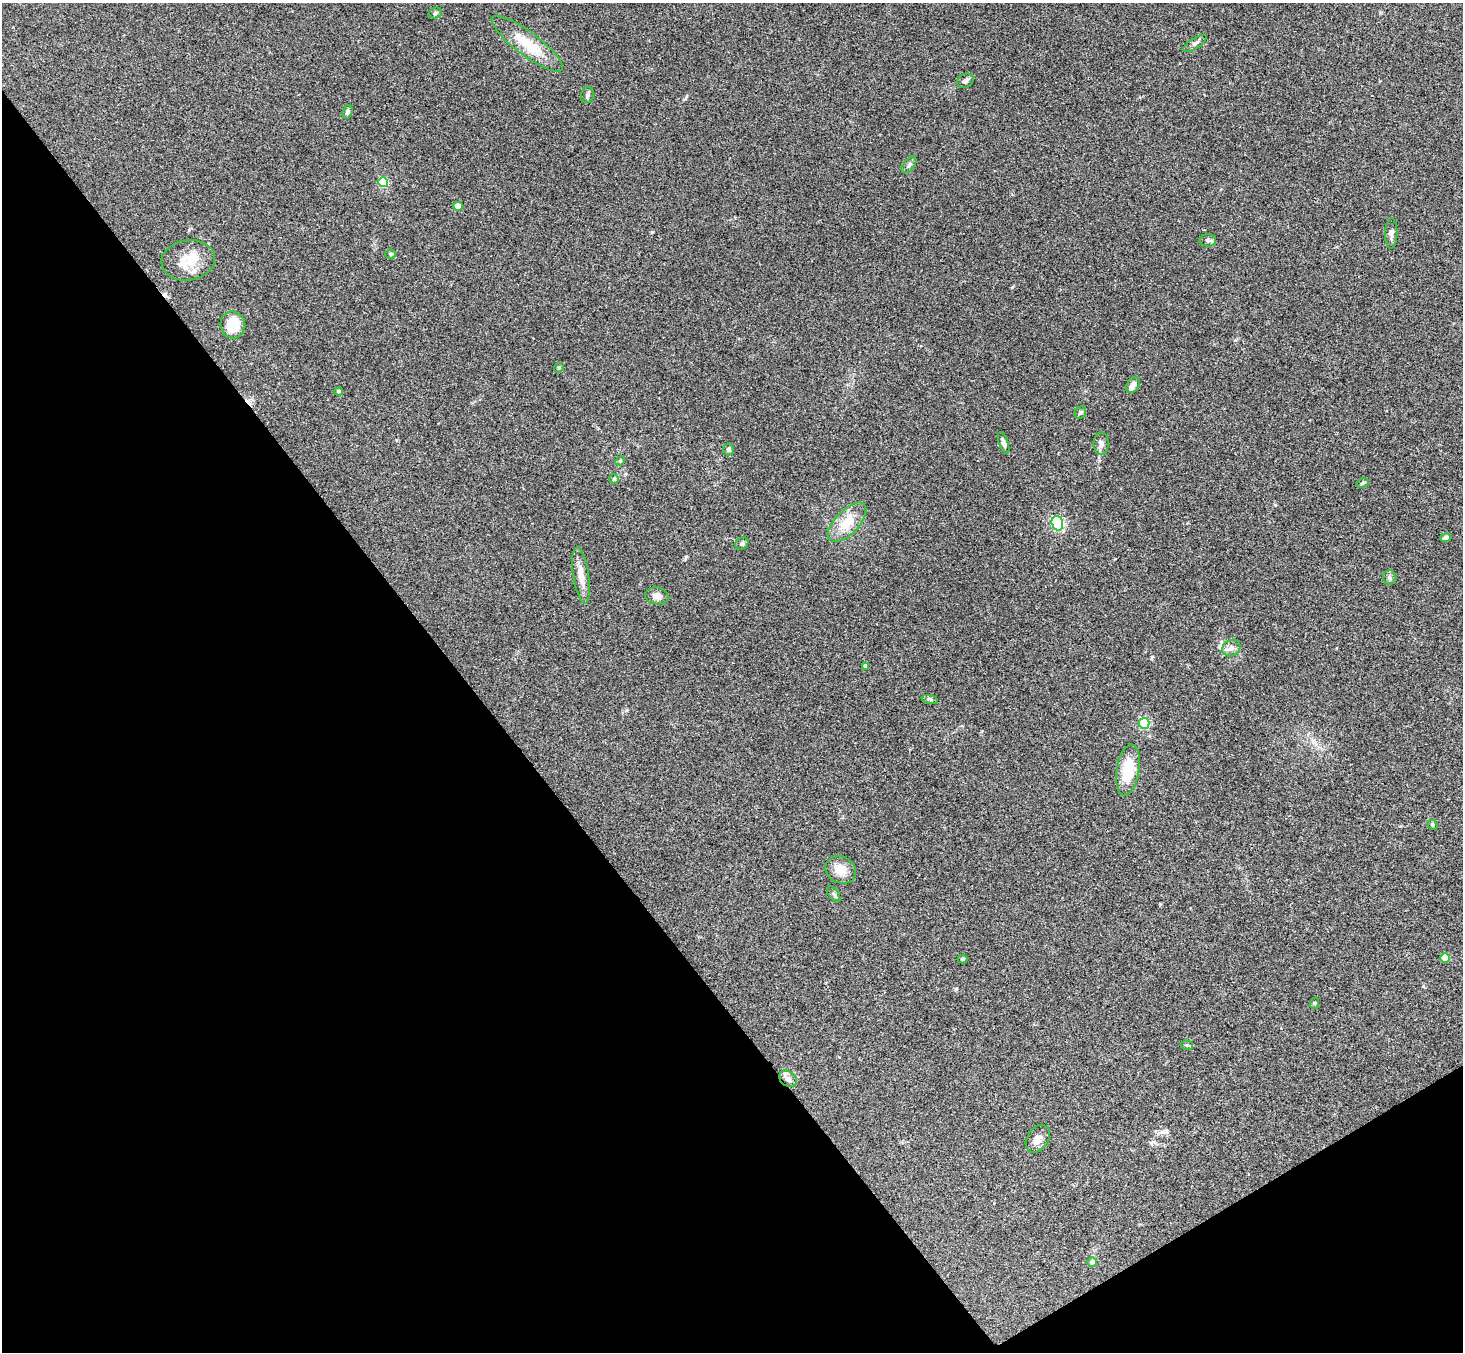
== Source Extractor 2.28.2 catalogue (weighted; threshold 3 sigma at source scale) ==
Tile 14 of 4 x 4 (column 2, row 4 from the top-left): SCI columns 1513-2973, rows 332-1681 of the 5945 x 5927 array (HDU 1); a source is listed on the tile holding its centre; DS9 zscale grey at full resolution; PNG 1465 x 1354 px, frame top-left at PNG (2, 3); each listed source drawn as its Kron ellipse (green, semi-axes under 4 px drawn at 4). Shown black and unused: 35% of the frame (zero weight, under 3 of 4 exposures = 6% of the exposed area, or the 3 px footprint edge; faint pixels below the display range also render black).
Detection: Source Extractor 2.28.2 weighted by HDU 2 'WHT'; one run over the whole footprint, this tile lists its part. Background 0.215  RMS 0.0084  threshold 0.0377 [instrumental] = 3 sigma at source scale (4.5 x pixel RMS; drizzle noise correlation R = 1.50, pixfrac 1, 0.05/0.05 arcsec/px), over >= 5 px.
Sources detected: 48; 2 cosmic-ray / hot-pixel residue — neither listed nor drawn; the other 46 listed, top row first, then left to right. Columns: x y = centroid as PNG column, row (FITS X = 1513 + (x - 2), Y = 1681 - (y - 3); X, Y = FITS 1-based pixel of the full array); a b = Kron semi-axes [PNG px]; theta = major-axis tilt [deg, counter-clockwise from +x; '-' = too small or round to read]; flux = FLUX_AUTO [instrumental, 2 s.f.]
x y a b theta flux
435 13 7 5 19 1.4
1195 43 13 5 33 2.4
527 44 43 11 -37 24
965 81 9 6 29 2.3
587 95 8 6 75 2.2
348 112 7 5 70 2.1
909 165 10 5 51 2
383 182 5 5 - 44
458 206 4 4 - 10
1391 233 15 6 89 3.3
1208 240 8 6 -1 2.1
391 254 5 4 - 1.3
188 260 27 20 8 20
233 325 13 12 - 23
559 368 5 4 - 0.97
1133 385 9 6 55 5.7
339 391 4 4 - 1.5
1080 413 6 5 - 1.6
1004 443 11 4 -71 2.6
1101 444 11 7 89 3.3
728 449 6 5 - 1.9
620 461 5 4 - 0.87
614 479 5 5 - 1.3
1363 483 6 4 27 1.2
847 522 25 12 46 19
1057 523 7 5 -72 130
1445 538 5 4 - 1.9
742 543 7 5 36 1.6
581 575 28 8 -81 9.6
1389 577 7 7 - 2
657 596 12 8 -10 5.2
1231 648 9 8 - 3.9
866 666 4 4 - 3.6
930 699 8 3 -13 1.3
1144 723 5 5 - 71
1128 770 26 11 81 27
1433 825 5 4 - 1
841 870 16 13 -27 11
834 894 9 5 -53 1.7
1445 958 5 5 - 18
962 959 5 3 - 1.1
1315 1003 6 3 71 0.82
1187 1045 6 4 -19 1.1
788 1079 10 7 -36 3.3
1038 1139 15 10 56 6.2
1092 1262 5 5 - 1.2